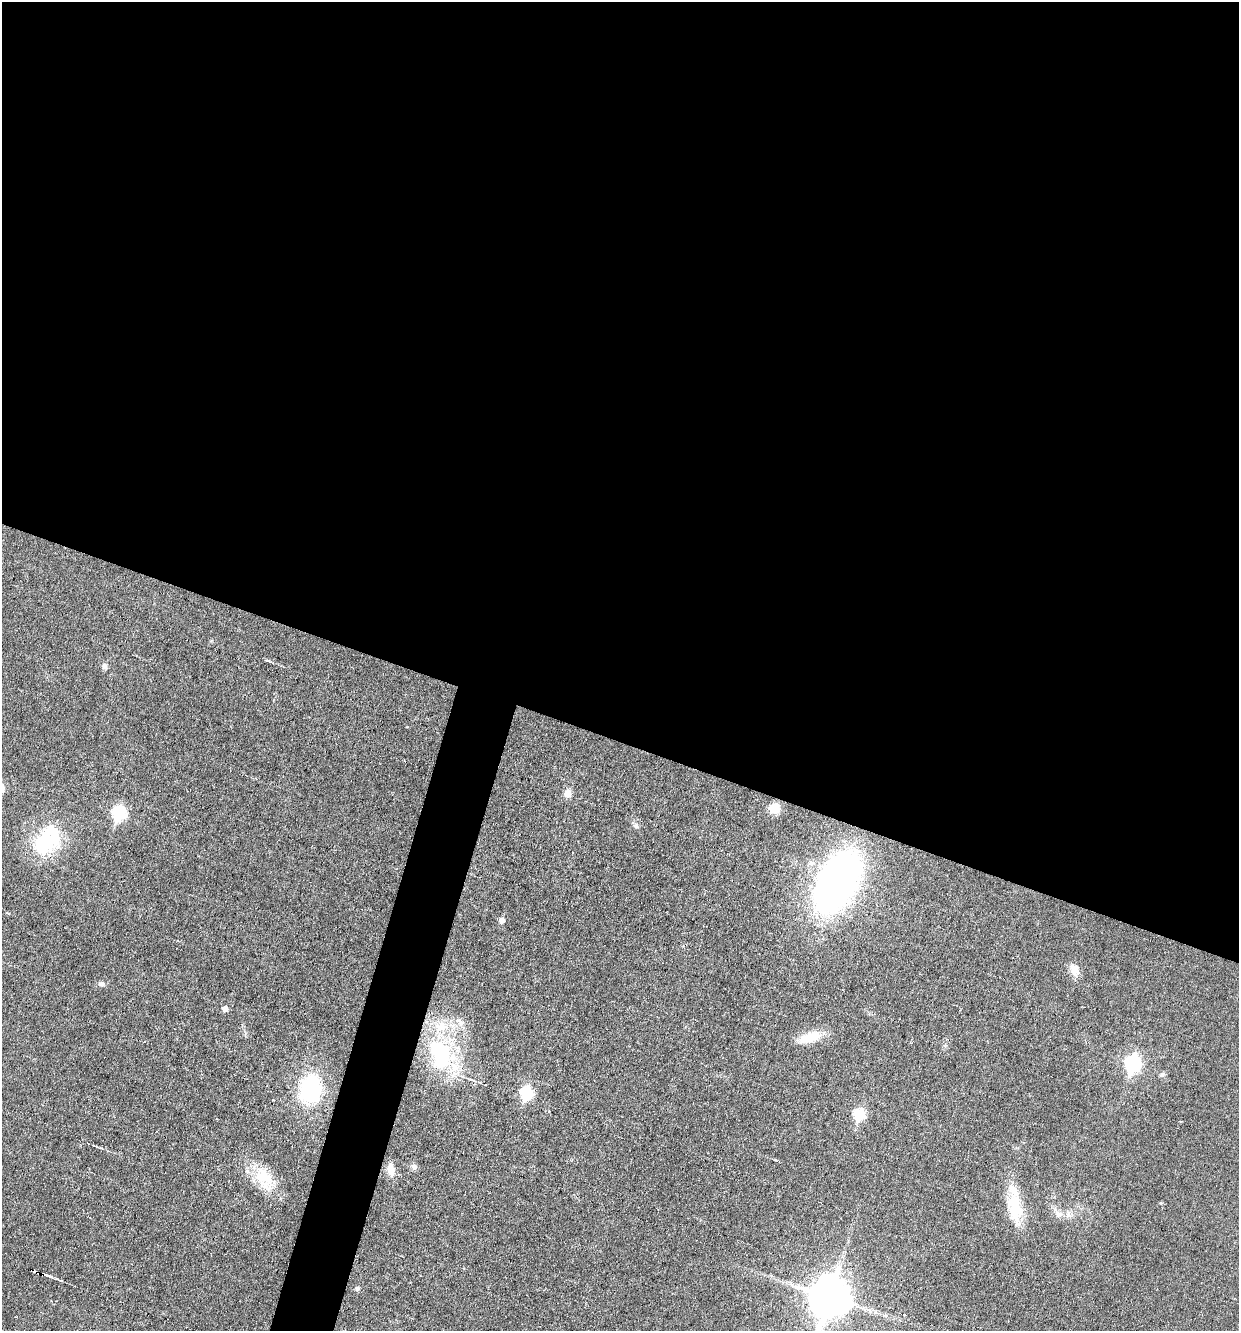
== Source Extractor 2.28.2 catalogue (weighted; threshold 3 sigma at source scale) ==
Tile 3 of 4 x 4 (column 3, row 1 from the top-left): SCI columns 2733-3969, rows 3989-5317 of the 5333 x 5318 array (HDU 1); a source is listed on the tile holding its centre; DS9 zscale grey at full resolution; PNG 1241 x 1333 px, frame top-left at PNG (2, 2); no overlay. Shown black and unused: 58% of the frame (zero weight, under 3 of 6 exposures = <1% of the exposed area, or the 3 px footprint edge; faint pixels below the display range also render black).
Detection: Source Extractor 2.28.2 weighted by HDU 2 'WHT'; one run over the whole footprint, this tile lists its part. Background 0.0321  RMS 0.0039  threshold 0.0159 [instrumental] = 3 sigma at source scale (4.09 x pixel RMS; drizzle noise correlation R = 1.36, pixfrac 0.8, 0.05/0.05 arcsec/px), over >= 5 px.
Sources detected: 33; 1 cosmic-ray / hot-pixel residue — not listed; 2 inside a brighter listed object's ellipse — not listed separately; the other 30 listed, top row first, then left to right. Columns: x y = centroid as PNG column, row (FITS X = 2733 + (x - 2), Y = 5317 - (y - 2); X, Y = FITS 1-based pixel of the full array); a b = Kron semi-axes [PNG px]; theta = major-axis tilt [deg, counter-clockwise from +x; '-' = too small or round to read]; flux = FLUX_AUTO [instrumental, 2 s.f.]
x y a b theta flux
267 661 7 3 -3 0.61
104 666 8 6 -76 1.2
568 793 11 9 84 2.2
774 808 11 11 - 4.7
119 813 8 7 - 40
636 826 7 4 -1 0.72
47 842 42 25 36 23
838 881 37 21 62 260
502 920 6 5 - 2
1074 969 17 11 -71 3.3
101 984 11 6 -6 1
225 1009 5 5 - 2
460 1022 13 7 -55 2
810 1037 31 11 16 7.6
441 1055 42 27 -71 36
1133 1064 8 7 - 76
1162 1075 7 6 - 0.85
310 1089 22 18 80 39
527 1093 7 6 - 31
860 1115 6 6 - 24
414 1166 9 7 -47 1.2
391 1170 17 9 -83 3.7
263 1176 29 20 -41 12
1161 1203 4 3 - 0.34
1015 1208 35 17 -85 15
1059 1214 11 6 -7 2.1
47 1275 20 4 -19 2.4
357 1289 6 6 - 0.76
830 1297 14 12 72 1000
904 1315 3 3 - 0.65
Overlapping masked pixels (flux is a lower limit): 1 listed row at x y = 47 1275
Isophote crosses this tile's border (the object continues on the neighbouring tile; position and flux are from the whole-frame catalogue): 1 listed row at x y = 830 1297
Unlisted compact peaks at least as high as the median listed source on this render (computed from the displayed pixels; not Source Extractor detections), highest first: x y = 775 1160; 945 1046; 211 641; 101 1148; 407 727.